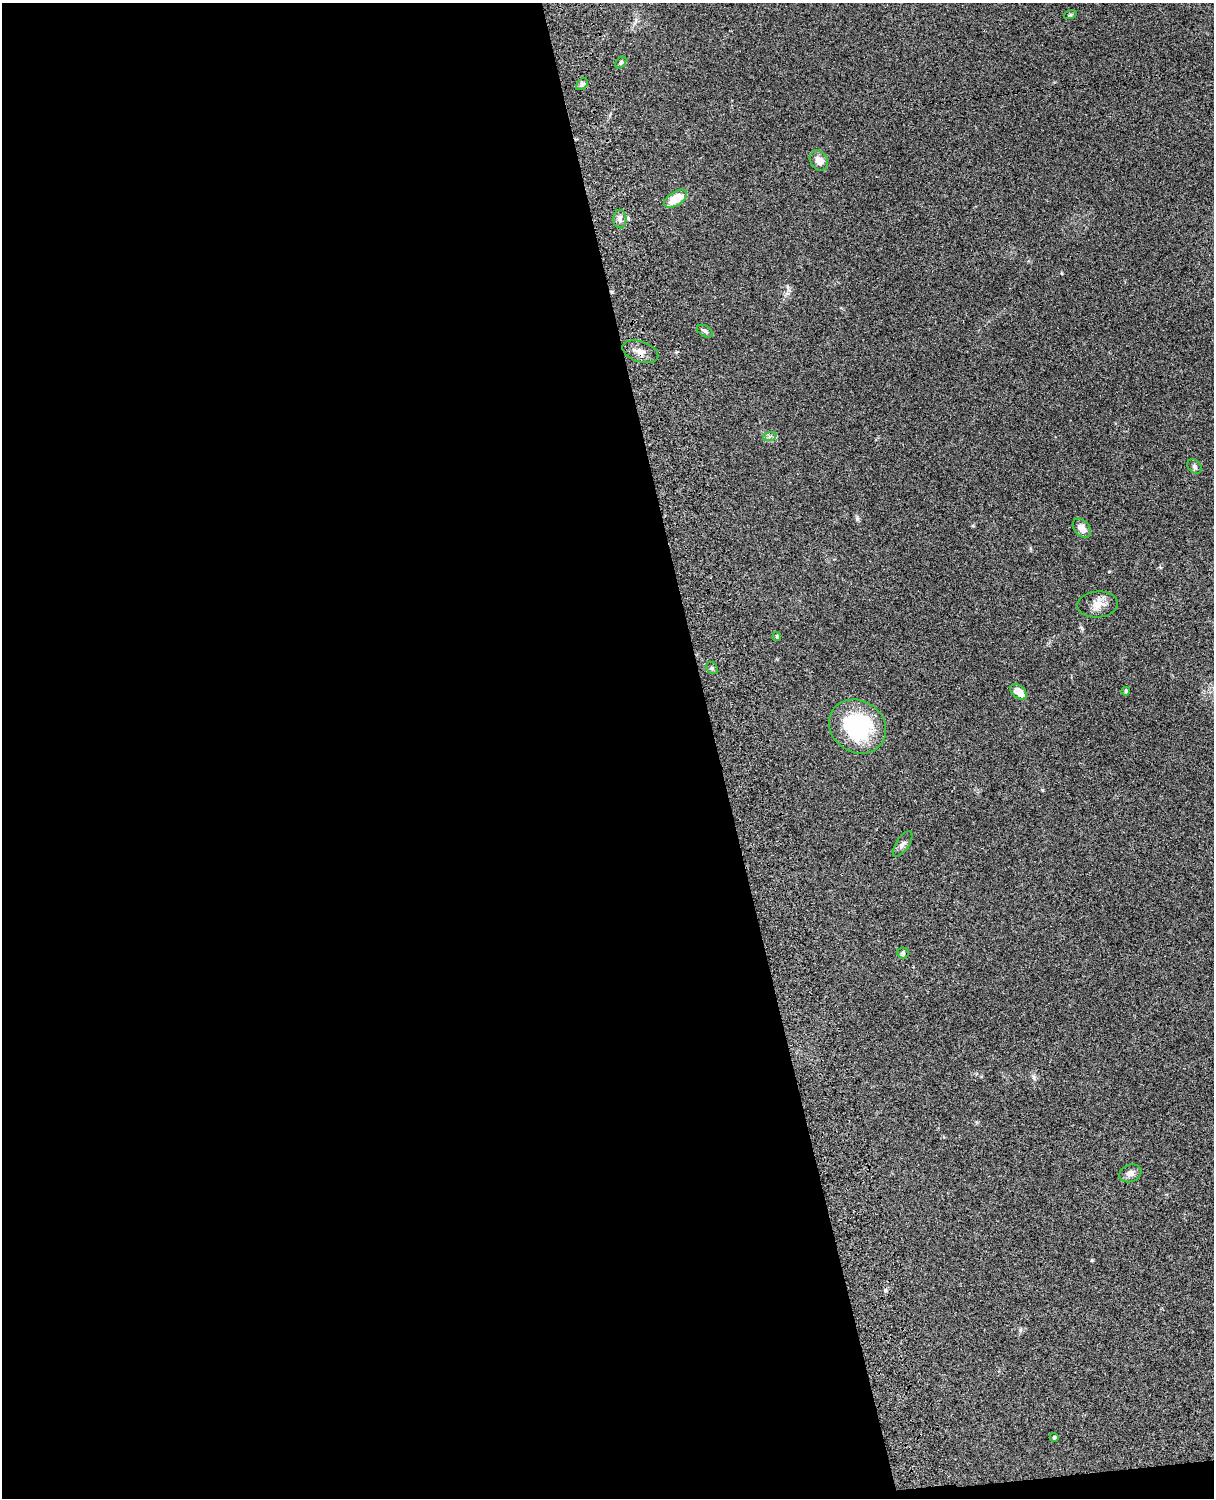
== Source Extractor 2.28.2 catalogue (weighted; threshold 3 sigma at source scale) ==
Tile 9 of 4 x 3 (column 1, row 3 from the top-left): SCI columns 121-1332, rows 277-1772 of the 5088 x 4927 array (HDU 1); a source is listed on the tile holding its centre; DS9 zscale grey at full resolution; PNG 1216 x 1500 px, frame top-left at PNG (2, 3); each listed source drawn as its Kron ellipse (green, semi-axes under 4 px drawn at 4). Shown black and unused: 60% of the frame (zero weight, under 3 of 4 exposures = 6% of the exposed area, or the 3 px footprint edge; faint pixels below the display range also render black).
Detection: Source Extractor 2.28.2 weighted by HDU 2 'WHT'; one run over the whole footprint, this tile lists its part. Background 0.103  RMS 0.0064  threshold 0.0288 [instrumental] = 3 sigma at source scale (4.5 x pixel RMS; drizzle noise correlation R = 1.50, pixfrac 1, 0.05/0.05 arcsec/px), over >= 5 px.
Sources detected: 21; all 21 listed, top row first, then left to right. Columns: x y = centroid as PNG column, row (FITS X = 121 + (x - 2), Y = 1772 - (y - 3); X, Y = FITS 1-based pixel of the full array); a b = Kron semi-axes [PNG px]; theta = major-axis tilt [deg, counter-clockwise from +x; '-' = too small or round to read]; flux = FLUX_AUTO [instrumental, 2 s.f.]
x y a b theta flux
1070 15 6 4 18 0.8
621 63 6 4 48 0.96
582 84 7 5 50 1.6
819 160 11 8 -58 5.3
676 199 13 7 32 11
620 219 9 6 -89 2.5
705 331 9 5 -31 1.3
640 352 19 10 -18 5
770 436 7 4 19 1.2
1194 466 8 6 -46 1.6
1082 528 11 7 -50 5.1
1098 604 20 13 4 6.6
777 637 4 4 - 1.2
712 668 6 5 - 1.2
1126 691 4 4 - 0.98
1019 692 10 6 -42 8.3
857 726 29 26 -33 55
903 844 14 6 56 2.4
903 953 5 5 - 0.97
1130 1173 11 8 20 3.4
1054 1437 4 4 - 1
Overlapping masked pixels (flux is a lower limit): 1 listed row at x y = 640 352